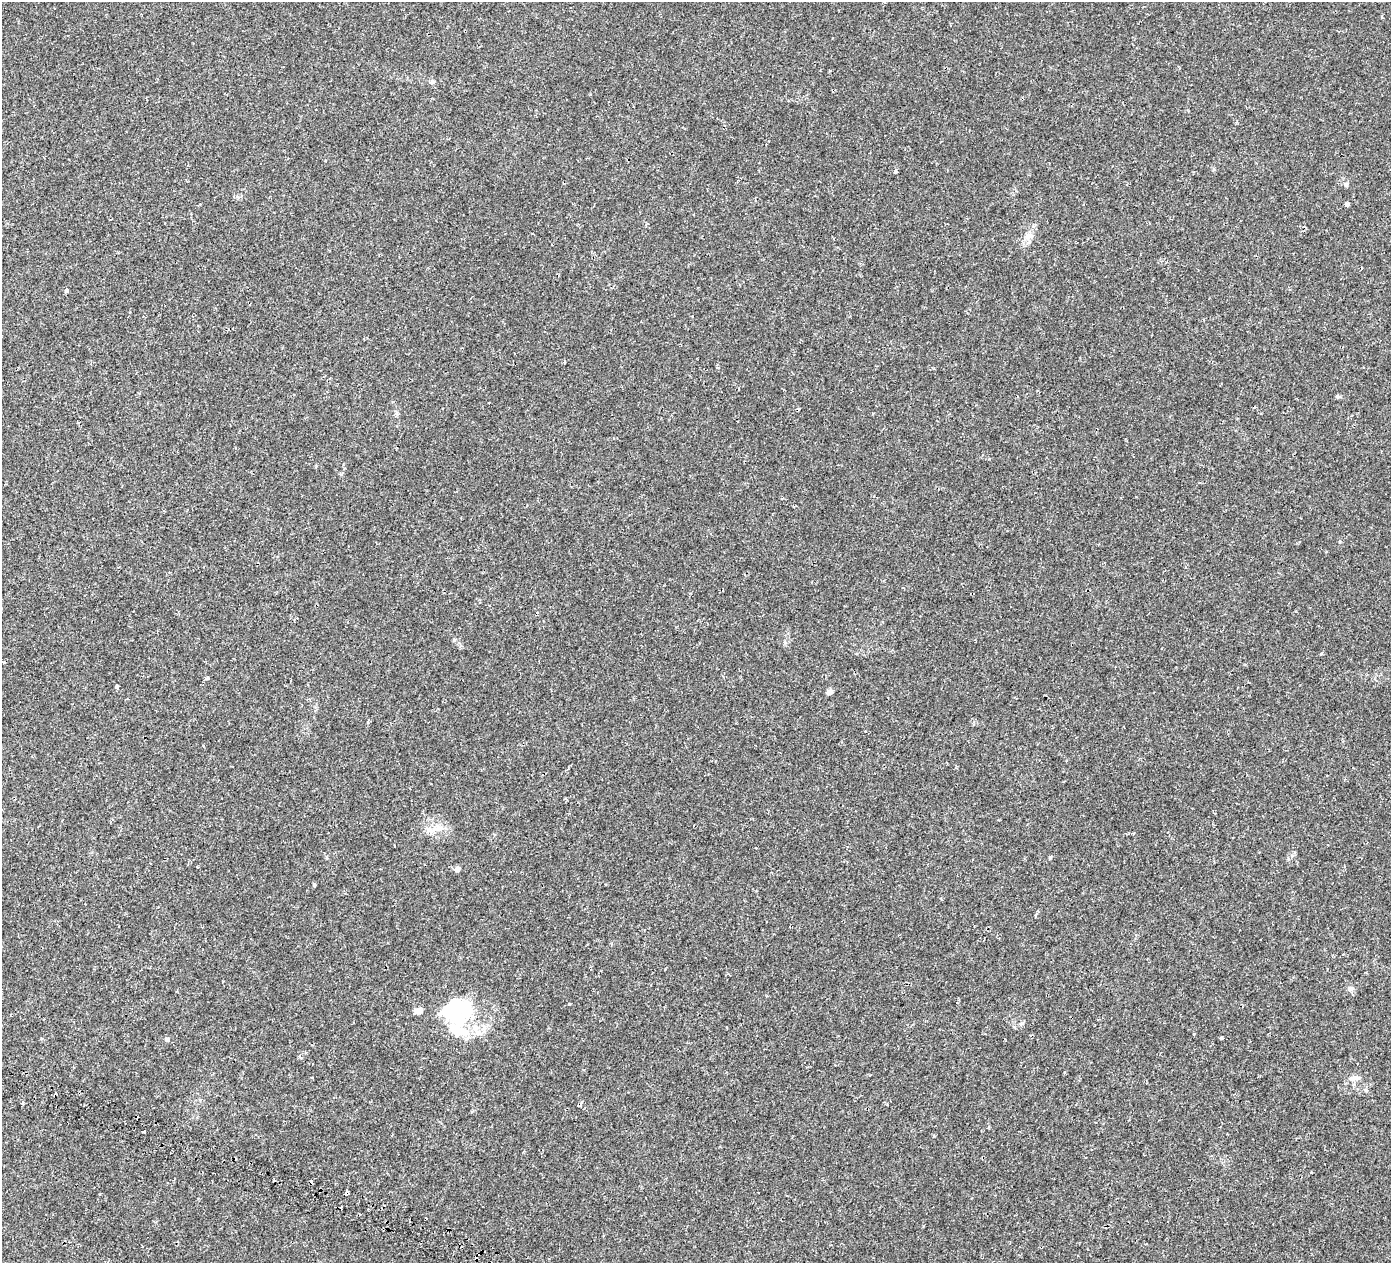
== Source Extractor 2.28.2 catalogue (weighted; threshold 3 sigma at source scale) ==
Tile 7 of 4 x 4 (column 3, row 2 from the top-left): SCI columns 3094-4482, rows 3177-4437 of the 6180 x 6285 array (HDU 1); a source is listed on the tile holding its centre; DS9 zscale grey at full resolution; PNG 1393 x 1265 px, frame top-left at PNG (2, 2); no overlay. Shown black and unused: <1% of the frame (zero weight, under 2 of 3 exposures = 18% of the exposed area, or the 3 px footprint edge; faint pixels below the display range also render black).
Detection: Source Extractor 2.28.2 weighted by HDU 2 'WHT'; one run over the whole footprint, this tile lists its part. Background 0.00114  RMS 0.0017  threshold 0.00745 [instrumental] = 3 sigma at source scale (4.5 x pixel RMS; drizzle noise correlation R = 1.50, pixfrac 1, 0.0396/0.0396 arcsec/px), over >= 5 px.
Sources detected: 36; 3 inside a brighter object's white glare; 3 cosmic-ray / hot-pixel residue — not listed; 2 inside a brighter listed object's ellipse — not listed separately; the other 28 listed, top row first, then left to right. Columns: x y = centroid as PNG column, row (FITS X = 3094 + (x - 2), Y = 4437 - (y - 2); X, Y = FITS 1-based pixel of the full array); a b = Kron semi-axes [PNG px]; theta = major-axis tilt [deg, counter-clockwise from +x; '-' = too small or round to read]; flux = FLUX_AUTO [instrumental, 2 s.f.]
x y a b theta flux
432 82 7 4 9 0.25
896 171 4 3 - 0.63
1346 184 6 6 - 0.32
1347 205 4 4 - 2.3
1029 236 16 7 25 0.91
67 290 5 4 - 0.32
1338 397 8 4 0 0.25
207 678 4 4 - 0.27
117 686 4 3 - 0.71
829 692 6 5 - 0.64
368 721 5 3 - 0.16
440 828 11 7 0 0.88
428 830 13 7 -34 0.9
1050 857 5 4 - 0.17
457 869 6 5 - 0.59
314 885 4 3 - 0.37
1350 989 8 7 - 0.48
569 1004 3 3 - 0.37
418 1011 8 6 8 0.99
453 1011 37 25 -67 11
1221 1038 3 3 - 0.25
168 1039 6 4 71 0.19
300 1057 6 3 -45 0.2
1353 1078 15 7 13 0.95
1366 1090 5 4 - 0.2
22 1103 5 3 - 0.22
143 1132 4 3 - 0.5
346 1192 4 3 - 2
Overlapping masked pixels (flux is a lower limit): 1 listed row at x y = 346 1192
Unlisted compact peaks at least as high as the median listed source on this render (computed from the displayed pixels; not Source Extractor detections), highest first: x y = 454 640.